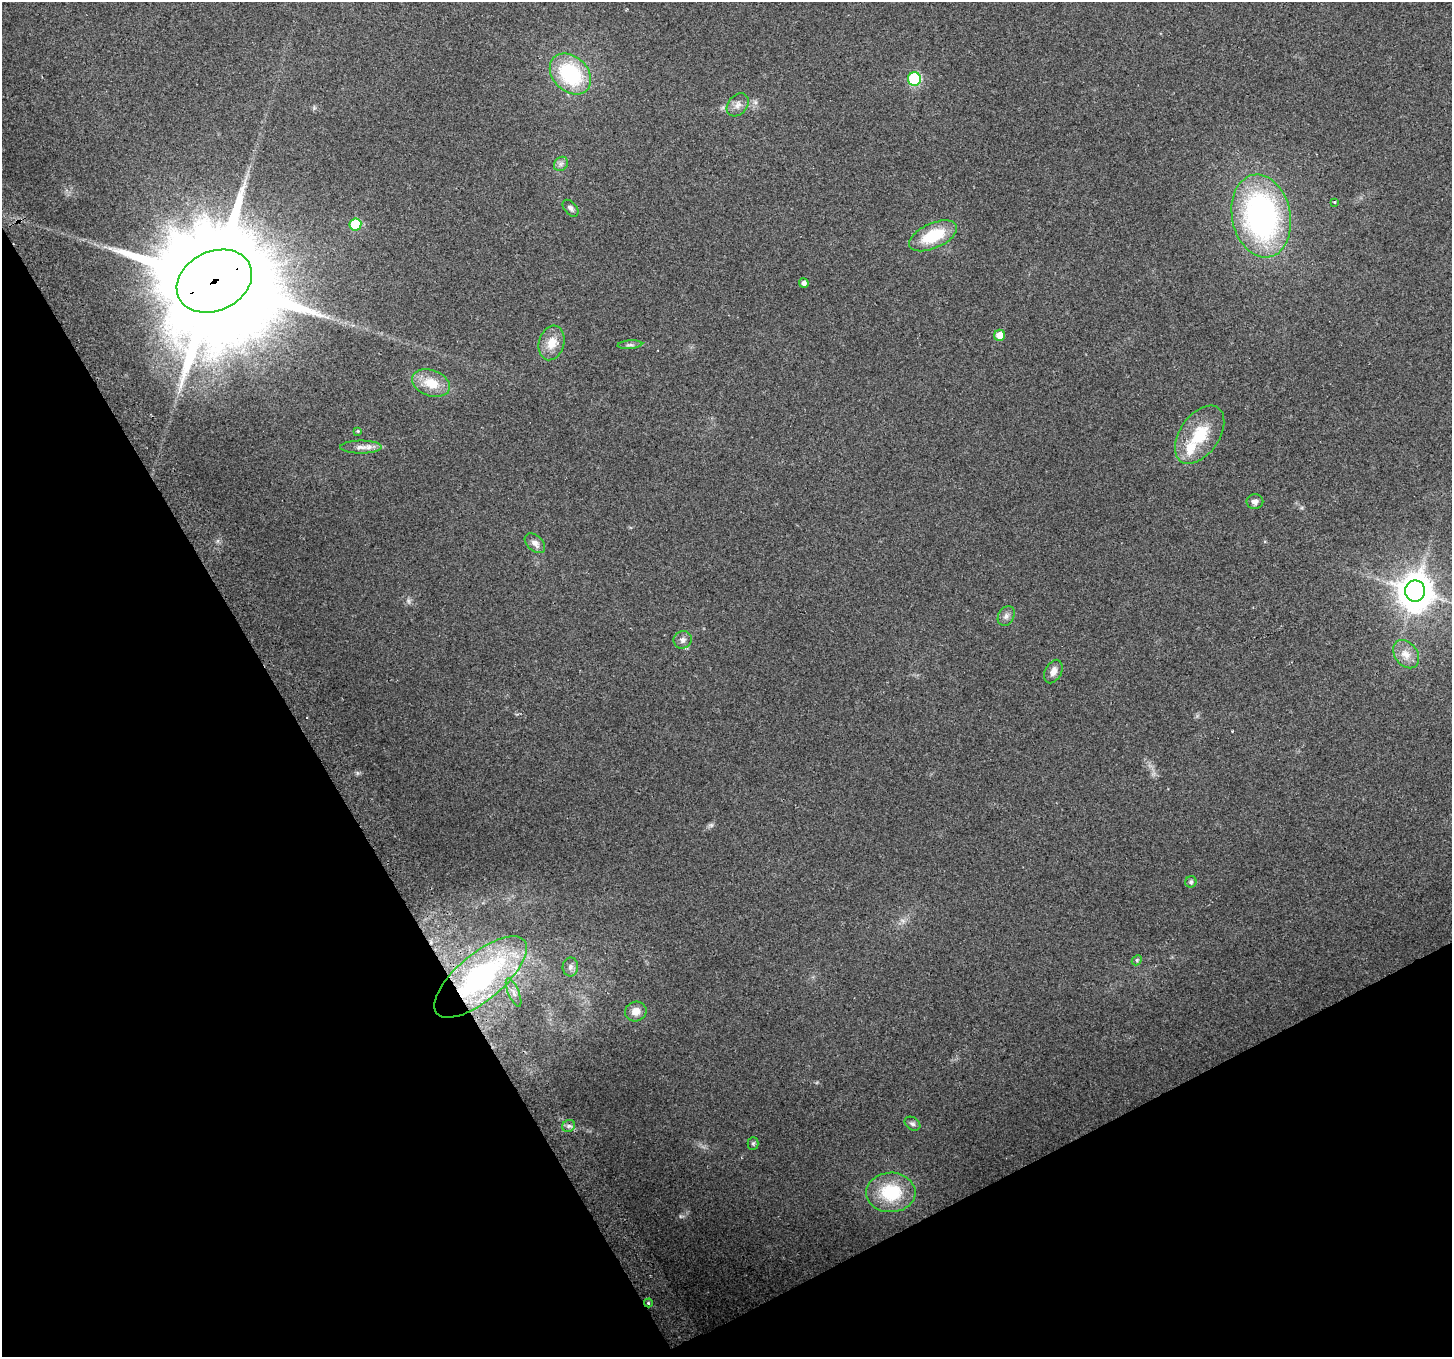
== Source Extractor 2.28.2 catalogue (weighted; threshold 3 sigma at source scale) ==
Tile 14 of 4 x 4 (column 2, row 4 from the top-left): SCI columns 1479-2928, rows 124-1478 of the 5862 x 5723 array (HDU 1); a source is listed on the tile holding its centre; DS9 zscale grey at full resolution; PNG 1454 x 1359 px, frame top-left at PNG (2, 2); each listed source drawn as its Kron ellipse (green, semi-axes under 4 px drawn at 4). Shown black and unused: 28% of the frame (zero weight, under 2 of 3 exposures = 2% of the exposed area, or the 3 px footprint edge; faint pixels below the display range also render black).
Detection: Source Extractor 2.28.2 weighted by HDU 2 'WHT'; one run over the whole footprint, this tile lists its part. Background 0.138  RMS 0.013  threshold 0.0574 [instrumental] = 3 sigma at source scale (4.5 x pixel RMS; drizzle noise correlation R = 1.50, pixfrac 1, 0.0396/0.0396 arcsec/px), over >= 5 px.
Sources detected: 38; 1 too faint to see at this stretch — neither listed nor drawn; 1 inside a brighter listed object's ellipse — not listed separately; the other 36 listed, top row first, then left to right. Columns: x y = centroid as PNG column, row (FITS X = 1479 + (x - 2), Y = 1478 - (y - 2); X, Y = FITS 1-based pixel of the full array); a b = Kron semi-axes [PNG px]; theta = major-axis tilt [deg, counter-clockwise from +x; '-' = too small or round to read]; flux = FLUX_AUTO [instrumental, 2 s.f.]
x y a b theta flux
570 74 23 17 -45 110
914 79 7 6 - 120
738 105 13 9 50 8
561 164 8 6 46 4.1
1334 202 4 3 - 1.7
571 208 10 6 -49 3.9
1261 216 42 29 -78 330
355 224 6 6 - 66
933 236 26 12 24 52
214 281 39 29 25 44000
804 283 5 5 - 5.1
1000 335 5 5 - 14
552 343 17 12 75 19
630 345 12 3 5 3.1
431 383 20 13 -20 26
358 431 4 3 - 1.2
1200 435 33 19 55 50
361 447 21 6 0 8.5
1255 502 8 7 - 5.3
535 543 12 7 -43 7.2
1415 591 10 10 - 2900
1006 616 10 8 60 5.6
683 640 9 8 - 5.5
1406 654 15 11 -54 13
1053 671 12 8 63 6.9
1191 882 6 5 - 2.3
1137 960 5 4 - 1.9
570 967 9 8 - 5.4
481 977 57 23 40 220
514 992 15 5 -67 5.9
636 1011 11 10 - 13
912 1124 8 6 -32 3.4
569 1126 7 6 - 3.3
753 1143 6 5 - 2
891 1192 24 20 1 67
648 1303 4 4 - 1.5
Overlapping masked pixels (flux is a lower limit): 3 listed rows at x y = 214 281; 481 977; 648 1303
Unlisted compact peaks at least as high as the median listed source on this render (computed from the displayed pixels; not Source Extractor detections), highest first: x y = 357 773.